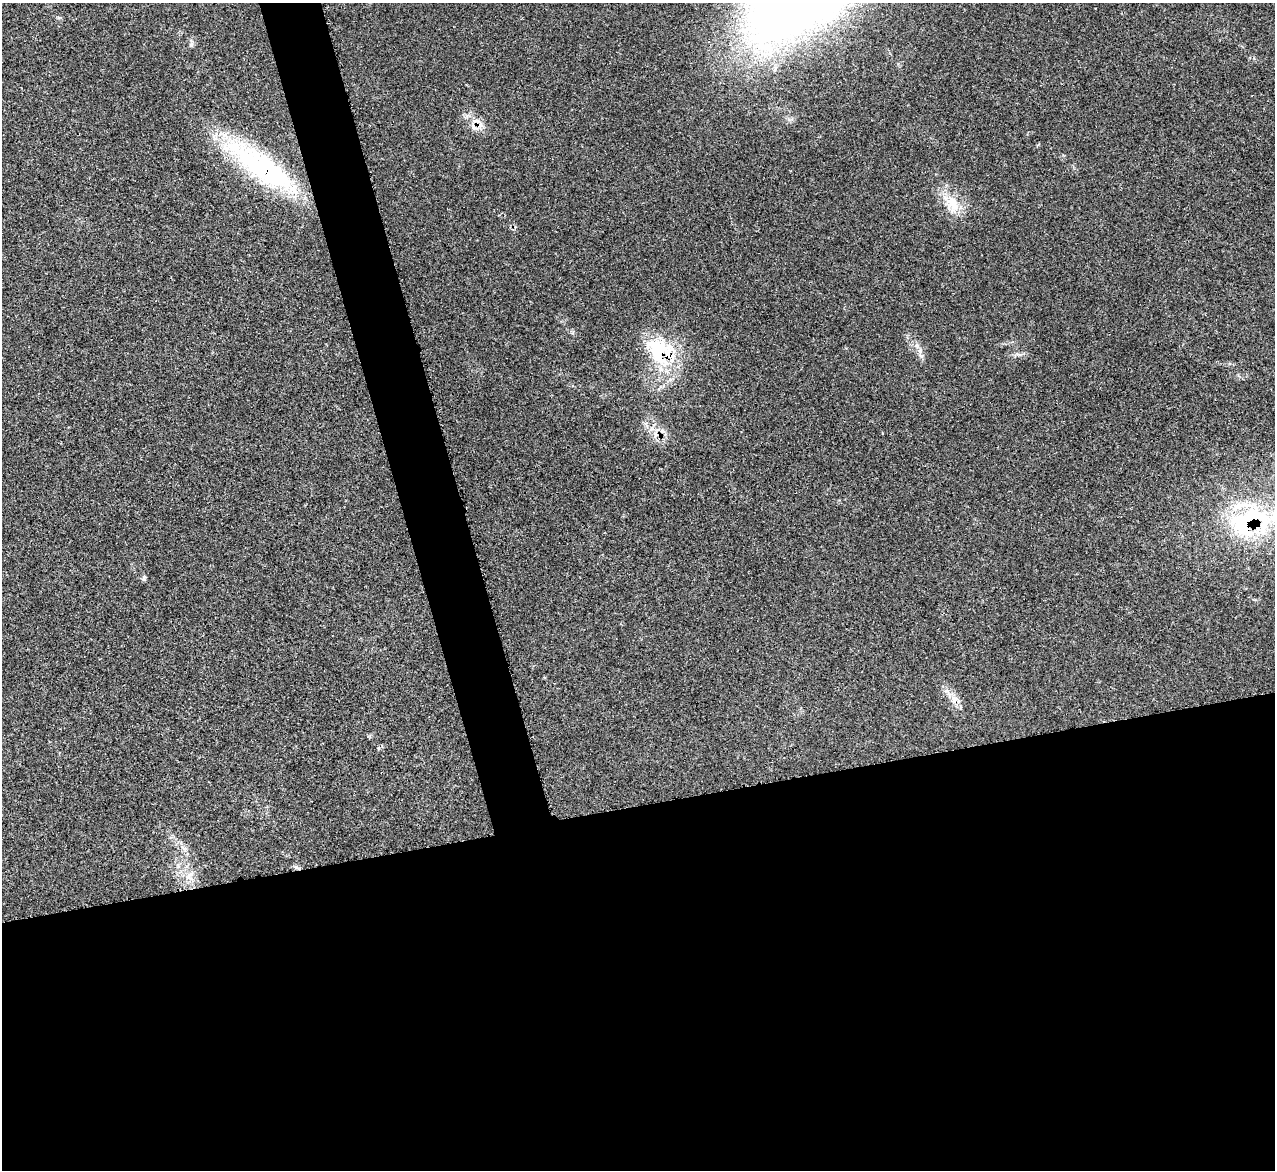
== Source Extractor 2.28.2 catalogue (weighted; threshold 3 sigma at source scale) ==
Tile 15 of 4 x 4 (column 3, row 4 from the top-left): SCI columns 2562-3834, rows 268-1435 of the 5114 x 5093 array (HDU 1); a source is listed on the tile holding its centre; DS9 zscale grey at full resolution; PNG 1277 x 1172 px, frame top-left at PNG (2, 3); no overlay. Shown black and unused: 35% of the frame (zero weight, under 3 of 5 exposures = <1% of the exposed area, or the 3 px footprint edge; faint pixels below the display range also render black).
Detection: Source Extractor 2.28.2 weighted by HDU 2 'WHT'; one run over the whole footprint, this tile lists its part. Background 0.0168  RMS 0.0029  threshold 0.0128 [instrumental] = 3 sigma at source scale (4.5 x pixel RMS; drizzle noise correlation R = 1.50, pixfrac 1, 0.05/0.05 arcsec/px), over >= 5 px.
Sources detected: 12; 3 cosmic-ray / hot-pixel residue — not listed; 2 inside a brighter listed object's ellipse — not listed separately; the other 7 listed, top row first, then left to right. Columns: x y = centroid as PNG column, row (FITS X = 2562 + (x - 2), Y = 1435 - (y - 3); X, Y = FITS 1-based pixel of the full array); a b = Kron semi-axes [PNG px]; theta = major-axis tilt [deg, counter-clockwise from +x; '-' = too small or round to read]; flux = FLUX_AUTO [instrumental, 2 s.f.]
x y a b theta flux
261 166 98 26 -36 49
953 204 33 17 -45 7.2
658 349 43 29 -69 20
1249 521 64 42 12 42
144 578 8 5 77 0.55
954 699 11 10 - 2.1
190 875 13 6 34 1.6
Overlapping masked pixels (flux is a lower limit): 3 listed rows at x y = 261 166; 658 349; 1249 521
Isophote crosses this tile's border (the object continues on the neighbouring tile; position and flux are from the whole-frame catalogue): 1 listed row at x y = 1249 521